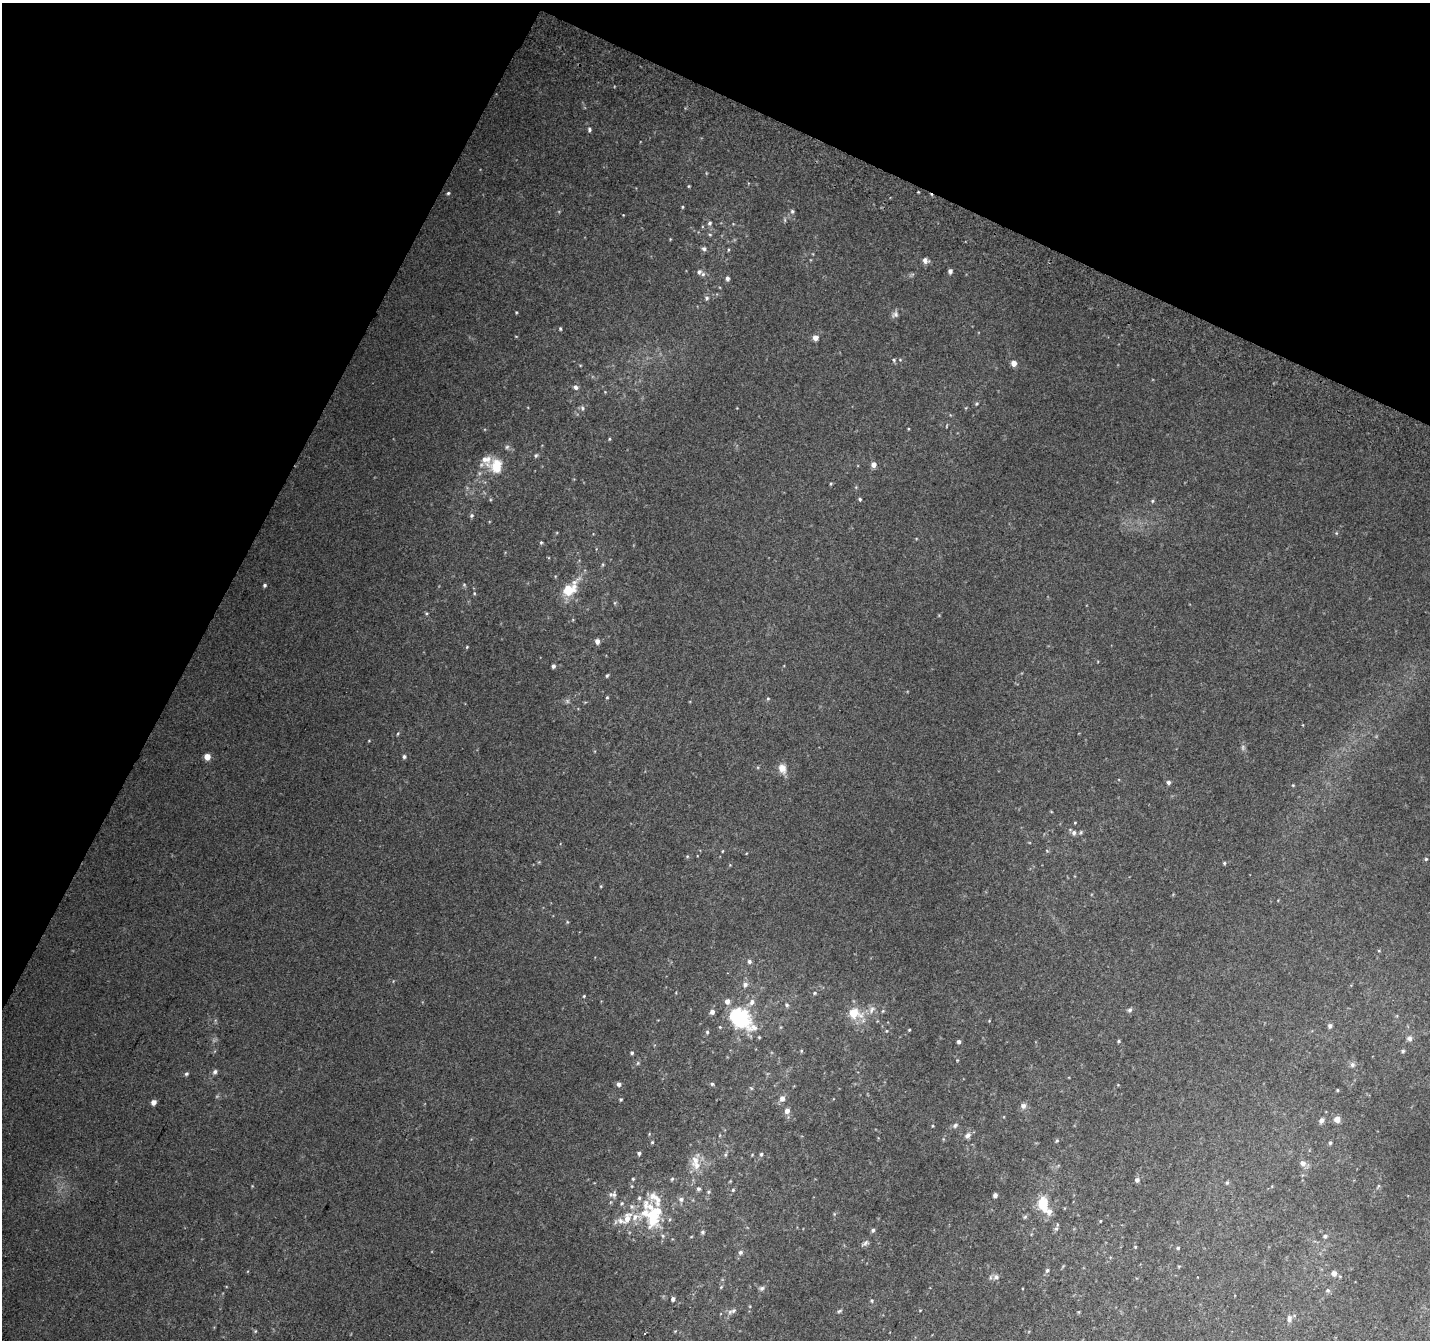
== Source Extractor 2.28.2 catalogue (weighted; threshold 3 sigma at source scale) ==
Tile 2 of 4 x 4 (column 2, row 1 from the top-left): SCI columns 1456-2883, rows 4321-5658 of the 5758 x 5899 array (HDU 1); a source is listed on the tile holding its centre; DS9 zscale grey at full resolution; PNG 1432 x 1342 px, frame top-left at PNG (2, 3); no overlay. Shown black and unused: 24% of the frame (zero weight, under 2 of 3 exposures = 2% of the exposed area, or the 3 px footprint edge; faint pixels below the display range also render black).
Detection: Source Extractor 2.28.2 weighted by HDU 2 'WHT'; one run over the whole footprint, this tile lists its part. Background 0.0817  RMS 0.014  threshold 0.0628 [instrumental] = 3 sigma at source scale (4.5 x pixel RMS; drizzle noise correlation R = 1.50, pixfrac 1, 0.0396/0.0396 arcsec/px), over >= 5 px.
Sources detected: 173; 5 too faint to see at this stretch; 3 inside a brighter object's white glare — not listed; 13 inside a brighter listed object's ellipse — not listed separately; the other 152 listed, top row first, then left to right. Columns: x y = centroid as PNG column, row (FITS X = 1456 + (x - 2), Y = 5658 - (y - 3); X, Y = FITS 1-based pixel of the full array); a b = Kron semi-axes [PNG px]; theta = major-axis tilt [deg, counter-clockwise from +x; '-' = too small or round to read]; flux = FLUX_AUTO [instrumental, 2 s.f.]
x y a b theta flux
589 129 7 5 -88 3
689 186 3 3 - 1.4
448 193 4 4 - 1.8
682 207 4 3 - 1.5
792 211 6 5 - 2.8
710 223 6 5 - 3.1
710 235 5 3 - 1.4
704 249 6 5 - 3.5
728 250 5 3 - 1.3
925 260 7 6 - 6.2
950 271 4 4 - 4.9
699 272 6 6 - 3.6
727 278 5 4 - 4.2
707 298 6 6 - 3.2
516 312 4 3 - 1.2
895 314 10 8 45 5.1
560 329 4 3 - 1.7
815 338 5 5 - 9.2
894 360 5 5 - 1.9
1014 363 5 5 - 12
575 387 7 6 - 4.2
976 404 6 4 32 1.8
582 408 7 5 -70 3
908 429 4 3 - 1.1
609 439 4 3 - 1.4
507 447 6 5 - 2.6
536 455 6 5 - 2.2
874 464 5 5 - 8.2
496 466 17 13 -89 29
831 484 4 4 - 1.5
860 499 4 4 - 2
1152 501 5 4 - 1.9
472 515 5 5 - 2.6
1336 533 5 4 - 1.7
541 542 5 4 - 1.8
265 585 4 4 - 2.6
568 588 35 13 31 31
474 593 4 3 - 1.3
426 613 5 3 - 1.6
597 641 5 4 - 7.4
467 647 4 4 - 1.3
553 666 4 4 - 3.9
607 676 5 3 - 1.8
607 697 4 4 - 1.4
768 698 5 4 - 1.6
397 734 5 3 - 1.3
404 756 5 4 - 3.1
207 757 5 5 - 17
782 768 12 9 -68 13
1168 782 5 5 - 3.3
1293 785 4 4 - 1.2
1075 823 4 3 - 1.1
1081 832 5 4 - 1.8
1074 833 7 6 - 4.5
722 851 5 3 - 1.1
1047 851 5 3 - 1.2
687 856 5 3 - 1.4
1426 859 5 4 - 1.8
1224 863 4 4 - 1.8
601 886 4 4 - 1.3
567 922 5 4 - 1.4
1379 951 5 3 - 1.2
749 962 6 5 - 3.8
745 985 7 6 - 5.4
814 993 6 4 23 2
584 996 4 4 - 1.3
727 1001 6 5 - 7.3
752 1002 9 7 54 6.9
787 1005 6 5 - 2.9
872 1009 12 8 53 8.1
1130 1010 6 5 - 3.6
883 1011 5 4 - 1.5
712 1012 5 5 - 5.9
854 1013 19 14 -15 31
738 1019 24 13 -37 120
989 1021 5 3 - 1
1330 1026 5 5 - 4.2
720 1027 4 4 - 1.2
909 1030 3 3 - 1.2
707 1032 5 4 - 2.1
1409 1038 8 7 - 5.2
1119 1041 4 3 - 1.7
959 1042 4 4 - 3.6
801 1051 5 4 - 1.5
1403 1051 5 5 - 2.5
632 1053 5 4 - 2.2
957 1060 4 4 - 1.2
638 1063 5 5 - 2.2
1352 1065 7 7 - 4.2
215 1072 6 5 - 4
186 1074 5 5 - 2.5
619 1084 5 5 - 5.2
712 1084 4 4 - 2
751 1088 6 4 -44 1.6
1337 1090 4 3 - 1.3
782 1098 7 6 - 7.8
621 1099 4 4 - 1.8
153 1102 4 4 - 10
1023 1106 8 7 - 5.8
787 1111 6 5 - 7.3
1337 1119 5 5 - 14
1322 1120 6 5 - 5.7
955 1125 7 6 - 3.8
933 1126 4 3 - 1.2
968 1135 9 7 43 6.1
1057 1141 6 4 45 1.9
652 1142 4 4 - 1.6
1330 1143 5 4 - 2.3
639 1153 4 4 - 3.2
761 1154 5 5 - 2.2
725 1155 7 5 73 2.4
1303 1163 7 6 - 8.5
697 1166 12 12 - 16
672 1179 5 5 - 2
1137 1180 5 5 - 5
1227 1183 6 5 - 2.1
1378 1186 6 3 71 1.5
699 1189 5 5 - 2.8
733 1190 5 5 - 2
709 1192 6 4 22 2.1
614 1195 9 7 -90 5.1
995 1195 5 5 - 3.8
681 1199 7 6 - 4.7
621 1203 6 5 - 2
1043 1203 15 10 -82 39
645 1212 51 23 -87 65
1025 1217 6 5 - 2.5
620 1221 12 8 -20 9.2
1100 1221 3 3 - 1.1
1056 1229 7 6 - 3.2
873 1230 5 4 - 3.1
703 1232 7 5 27 2.2
1325 1236 5 5 - 3.6
865 1243 11 5 33 4
1135 1247 4 4 - 1.4
1178 1248 5 4 - 2.1
740 1252 7 6 - 3.5
1179 1266 5 3 - 1.3
1047 1270 6 5 - 3.1
1334 1273 5 5 - 8.6
996 1277 9 7 -2 5.6
721 1287 6 3 46 1.5
762 1288 6 6 - 3.5
1328 1290 6 6 - 3.1
673 1299 5 5 - 3.8
872 1301 6 5 - 2
920 1310 4 3 - 0.95
733 1311 9 6 43 4.4
839 1311 6 4 19 2.3
1078 1312 4 3 - 1.3
1289 1318 10 6 83 5.9
255 1331 5 3 - 1.4